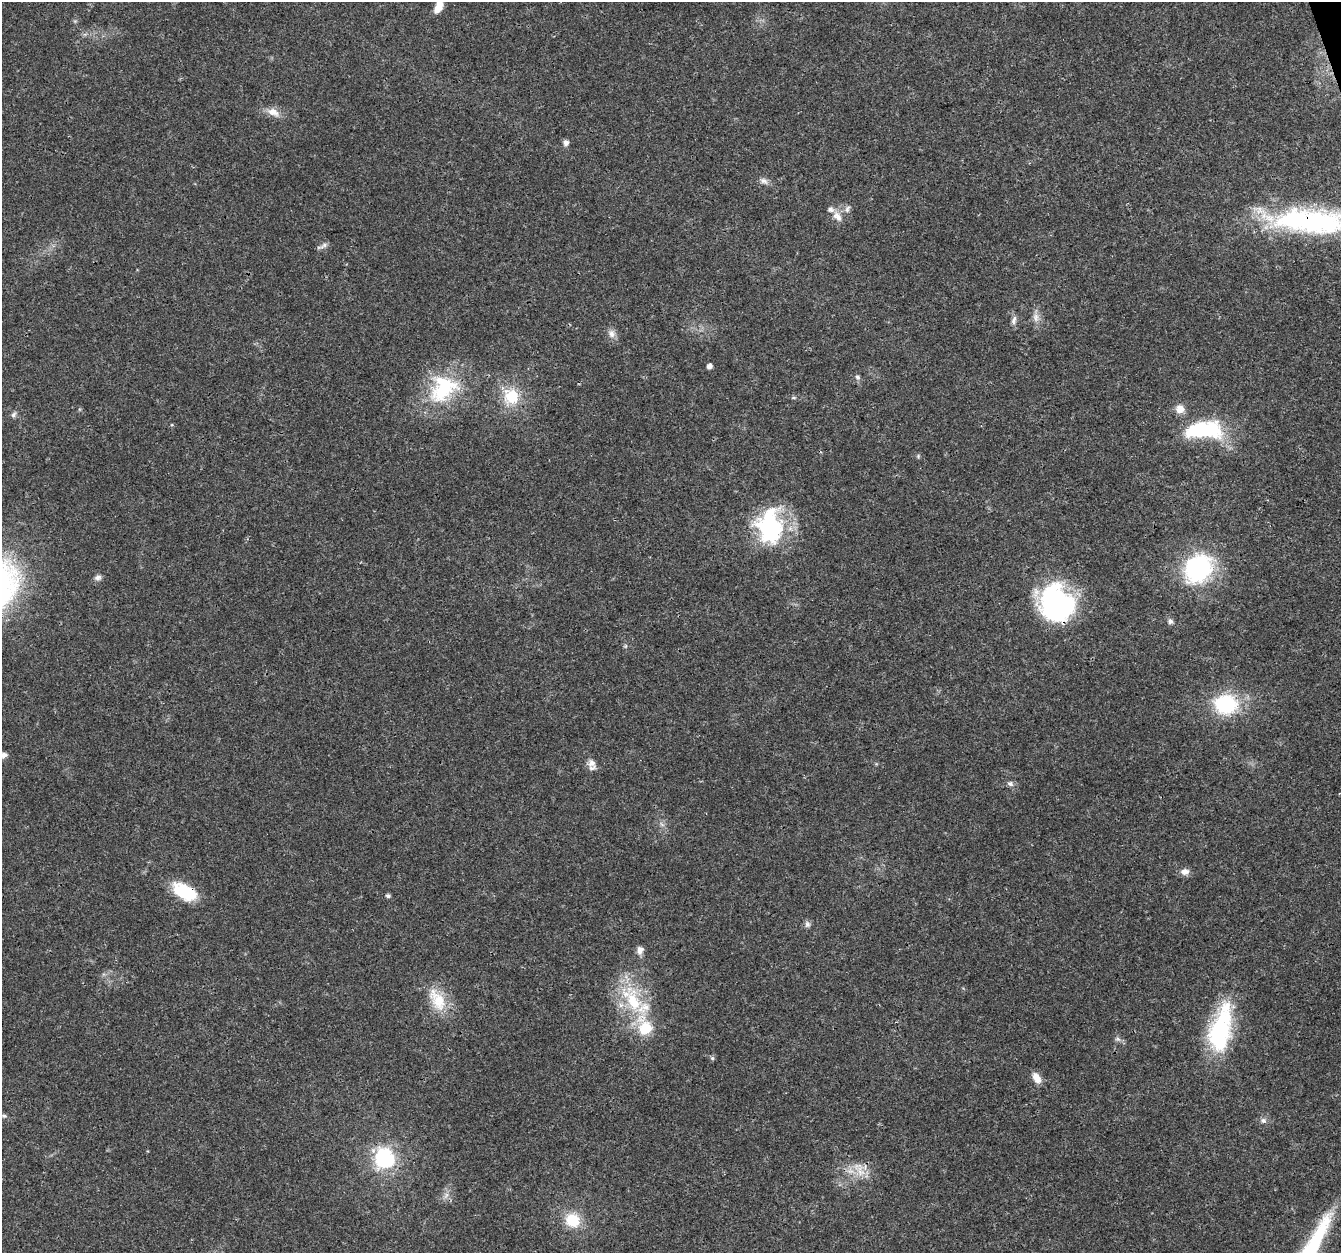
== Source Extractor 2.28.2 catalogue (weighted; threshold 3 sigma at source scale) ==
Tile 10 of 4 x 4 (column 2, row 3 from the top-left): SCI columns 1340-2678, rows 1367-2617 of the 5357 x 5182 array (HDU 1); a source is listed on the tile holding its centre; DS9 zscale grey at full resolution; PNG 1343 x 1255 px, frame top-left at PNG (2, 2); no overlay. Shown black and unused: <1% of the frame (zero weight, under 3 of 4 exposures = <1% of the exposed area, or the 3 px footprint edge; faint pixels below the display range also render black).
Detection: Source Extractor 2.28.2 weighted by HDU 2 'WHT'; one run over the whole footprint, this tile lists its part. Background 0.026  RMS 0.0019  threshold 0.00871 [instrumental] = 3 sigma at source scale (4.5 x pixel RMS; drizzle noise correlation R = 1.50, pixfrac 1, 0.0396/0.0396 arcsec/px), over >= 5 px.
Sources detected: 54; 3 inside a brighter object's white glare — not listed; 4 inside a brighter listed object's ellipse — not listed separately; the other 47 listed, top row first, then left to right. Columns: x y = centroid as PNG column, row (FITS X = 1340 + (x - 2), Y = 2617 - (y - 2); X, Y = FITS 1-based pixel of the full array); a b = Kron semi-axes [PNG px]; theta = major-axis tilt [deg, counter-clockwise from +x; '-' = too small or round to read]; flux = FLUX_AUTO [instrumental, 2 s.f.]
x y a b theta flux
438 7 13 7 66 2.3
273 112 20 10 -25 2
566 143 8 7 - 0.74
764 181 12 7 -28 0.9
847 209 11 6 67 0.75
837 216 15 9 -53 1.6
1311 222 96 27 -3 41
324 245 13 6 30 0.76
1036 317 13 9 -86 1.4
1014 320 13 6 75 0.82
611 334 11 9 -52 1.2
709 366 4 4 - 1.1
857 377 8 6 -61 0.52
442 390 43 30 41 15
511 396 23 21 -58 6.6
794 398 6 4 -18 0.27
1180 409 12 10 -16 1.8
14 415 9 6 58 0.56
1201 430 44 23 -1 16
918 456 6 5 - 0.28
769 526 38 33 -75 20
1198 568 30 25 46 26
98 577 9 8 - 0.78
1052 601 40 33 -85 32
1170 621 7 7 - 0.62
1226 704 26 22 0 14
3 755 12 7 4 0.97
591 763 11 9 -53 1.4
1010 784 9 7 -25 0.66
662 824 9 3 -45 0.43
1185 872 11 8 9 1.2
184 891 30 15 -28 8.3
388 896 6 5 - 0.43
807 924 9 7 -68 0.65
640 950 10 8 78 1.2
437 1000 36 19 -60 6.4
633 1001 49 21 -72 14
1221 1029 58 24 78 20
1118 1039 8 6 -21 0.56
712 1058 6 6 - 0.36
1036 1078 13 8 -60 1.9
4 1116 8 6 -12 0.43
1263 1120 7 7 - 0.65
384 1158 8 8 - 45
861 1171 20 12 -78 3.1
446 1195 11 5 63 0.78
572 1220 16 15 - 5.7
Overlapping masked pixels (flux is a lower limit): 3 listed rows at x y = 1311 222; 1052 601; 184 891
Isophote crosses this tile's border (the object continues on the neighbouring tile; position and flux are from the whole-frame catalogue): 3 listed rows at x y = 438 7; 1311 222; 3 755